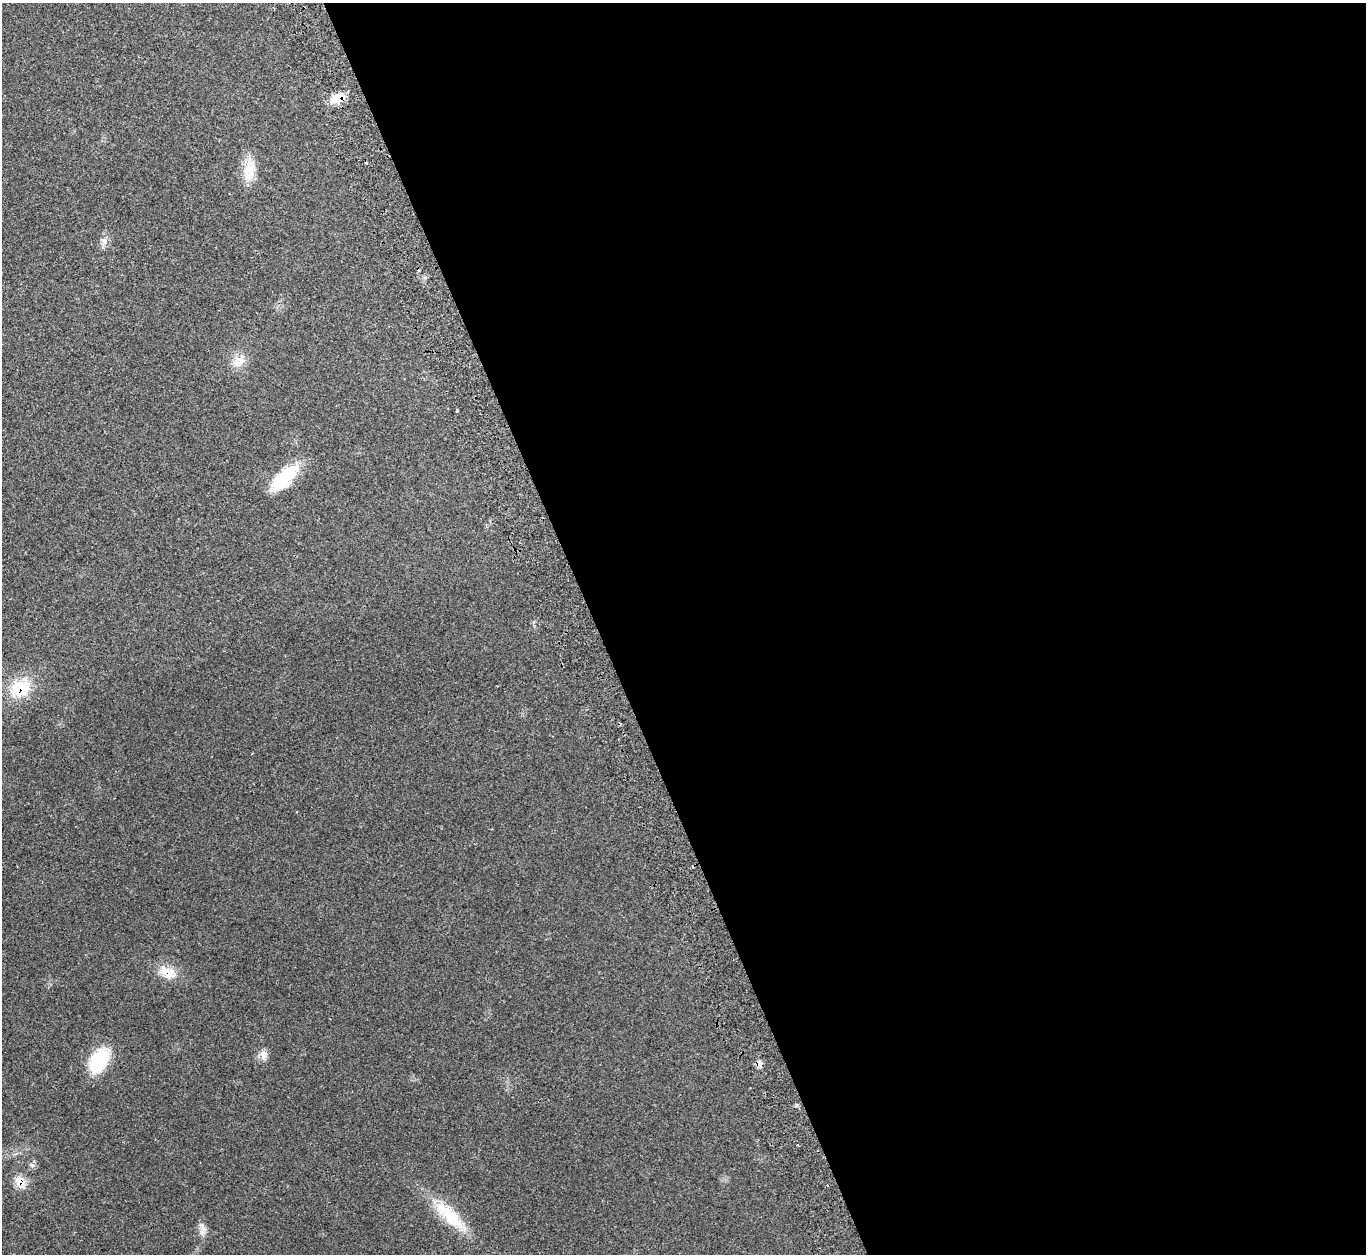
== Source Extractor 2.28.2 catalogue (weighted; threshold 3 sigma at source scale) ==
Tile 8 of 4 x 4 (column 4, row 2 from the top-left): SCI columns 4160-5523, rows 2691-3942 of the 5583 x 5512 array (HDU 1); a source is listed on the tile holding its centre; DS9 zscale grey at full resolution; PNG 1368 x 1256 px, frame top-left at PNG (2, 3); no overlay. Shown black and unused: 56% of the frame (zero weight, under 2 of 3 exposures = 4% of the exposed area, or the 3 px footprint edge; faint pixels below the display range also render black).
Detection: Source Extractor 2.28.2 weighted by HDU 2 'WHT'; one run over the whole footprint, this tile lists its part. Background 0.11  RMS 0.0081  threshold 0.0363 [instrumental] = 3 sigma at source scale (4.5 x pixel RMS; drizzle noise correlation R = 1.50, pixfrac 1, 0.05/0.05 arcsec/px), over >= 5 px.
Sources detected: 18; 2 cosmic-ray / hot-pixel residue — not listed; the other 16 listed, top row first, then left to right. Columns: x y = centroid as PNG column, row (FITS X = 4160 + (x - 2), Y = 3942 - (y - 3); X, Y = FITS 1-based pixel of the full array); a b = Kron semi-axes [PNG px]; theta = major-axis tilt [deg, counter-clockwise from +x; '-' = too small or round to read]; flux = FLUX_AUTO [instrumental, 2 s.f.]
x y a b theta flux
337 98 16 11 24 12
249 170 32 14 83 16
104 241 11 8 -87 4.4
238 362 17 13 28 10
457 411 3 3 - 0.81
284 477 40 15 44 38
20 688 27 21 27 30
168 972 23 14 -31 15
264 1055 12 10 85 5.4
99 1060 30 19 59 36
760 1065 10 6 -62 3.3
797 1145 3 2 - 0.87
32 1165 7 6 - 2.2
20 1181 10 8 -22 9.8
450 1216 51 16 -44 36
202 1232 11 7 -90 4.2
Overlapping masked pixels (flux is a lower limit): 4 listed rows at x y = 337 98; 20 688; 168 972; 20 1181